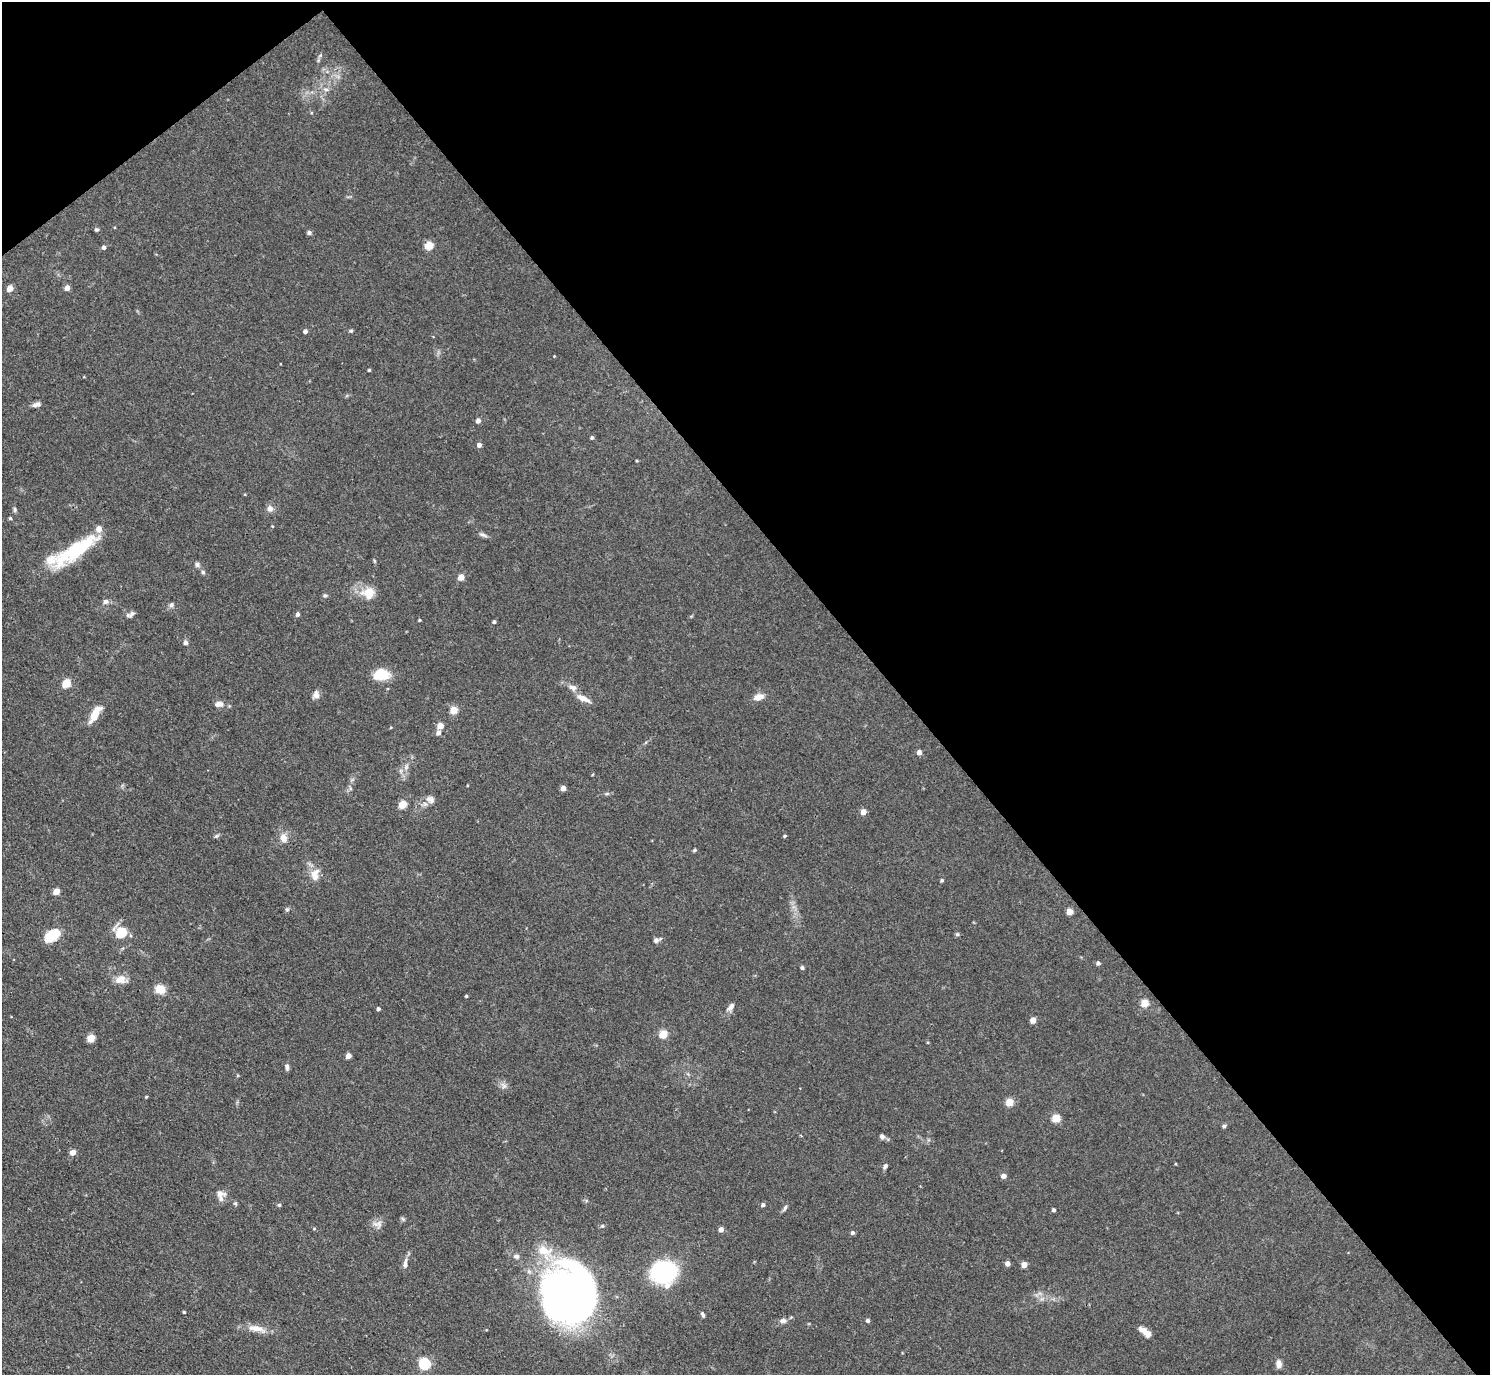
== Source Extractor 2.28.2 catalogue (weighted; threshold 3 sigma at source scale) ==
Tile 3 of 4 x 4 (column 3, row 1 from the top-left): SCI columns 2977-4464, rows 4419-5791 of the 5953 x 5949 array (HDU 1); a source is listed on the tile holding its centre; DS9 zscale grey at full resolution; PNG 1492 x 1377 px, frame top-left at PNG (2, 2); no overlay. Shown black and unused: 42% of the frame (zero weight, under 3 of 4 exposures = <1% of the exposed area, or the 3 px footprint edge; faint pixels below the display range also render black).
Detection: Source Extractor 2.28.2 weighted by HDU 2 'WHT'; one run over the whole footprint, this tile lists its part. Background 0.0829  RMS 0.0055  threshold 0.0246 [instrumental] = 3 sigma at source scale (4.5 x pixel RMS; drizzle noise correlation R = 1.50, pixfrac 1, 0.05/0.05 arcsec/px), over >= 5 px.
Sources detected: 119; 4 inside a brighter listed object's ellipse — not listed separately; the other 115 listed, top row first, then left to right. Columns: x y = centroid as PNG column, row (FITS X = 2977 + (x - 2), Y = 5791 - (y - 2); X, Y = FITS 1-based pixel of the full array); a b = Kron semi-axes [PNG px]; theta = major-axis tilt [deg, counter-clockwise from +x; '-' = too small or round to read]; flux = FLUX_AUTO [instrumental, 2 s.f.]
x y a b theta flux
326 89 7 5 -20 1.7
96 230 6 5 - 0.87
309 232 6 5 - 1.2
429 245 5 5 - 18
104 247 4 4 - 1.8
10 288 5 4 - 7
67 288 4 4 - 3.9
305 331 4 4 - 1.8
351 331 5 4 - 0.7
369 370 3 3 - 0.67
36 404 10 5 16 2.3
478 421 5 4 - 2.5
592 438 4 3 - 1
479 445 5 4 - 2.6
637 461 4 3 - 0.49
270 509 8 7 - 2.7
15 510 6 5 - 0.99
10 518 4 4 - 0.77
483 535 12 5 -24 1.6
74 551 60 15 34 38
197 564 7 5 -89 1.3
203 572 5 5 - 0.91
461 577 5 4 - 7.1
368 593 17 15 7 9.1
325 595 6 5 - 0.96
105 601 7 6 - 1.8
171 605 6 5 - 1.4
130 614 11 6 28 1.9
297 614 4 4 - 1.9
419 620 3 3 - 0.65
494 622 4 3 - 1.2
186 642 5 4 - 1.9
381 674 15 11 9 15
66 683 5 5 - 21
573 688 11 7 -31 2.8
316 695 9 8 - 2.7
759 697 12 8 19 4.1
583 698 17 7 -25 5
219 704 10 7 1 3.1
454 710 5 5 - 13
96 711 17 10 60 6.1
440 726 5 4 - 7.3
391 727 4 3 - 0.49
438 733 5 5 - 2.3
919 752 4 4 - 3.1
406 767 8 6 77 1.9
350 788 6 4 -72 0.84
563 788 4 4 - 3.7
430 800 13 8 -31 3
403 804 5 5 - 17
863 812 4 4 - 5.8
216 836 7 4 31 0.87
785 836 4 3 - 0.75
283 838 11 9 -67 4.2
694 850 5 4 - 0.7
315 874 17 11 80 5.8
942 880 4 4 - 0.94
56 891 5 4 - 7.4
287 909 6 5 - 0.87
1070 912 4 4 - 9.1
121 932 5 5 - 39
957 934 6 5 - 0.83
52 935 15 9 36 18
657 940 10 6 17 1.9
1098 963 4 4 - 1.3
802 968 4 4 - 1.1
120 979 14 9 18 5.2
160 989 10 9 - 6.8
466 996 3 3 - 0.68
1145 1003 5 5 - 15
731 1007 12 6 50 2.4
378 1009 4 4 - 1.3
1033 1020 4 4 - 6.3
663 1034 5 5 - 18
91 1038 5 4 - 15
348 1056 4 4 - 4.6
287 1067 7 5 -81 1.7
238 1076 5 3 - 0.53
504 1086 8 7 - 2
146 1097 4 3 - 0.49
1009 1102 5 5 - 16
1056 1118 5 5 - 19
1224 1126 6 5 - 0.85
882 1136 6 6 - 1.6
73 1152 5 4 - 5.4
885 1166 7 4 52 1.3
1003 1176 4 4 - 3.3
220 1194 13 9 -5 3.7
235 1203 6 4 -43 0.81
279 1205 5 5 - 0.69
763 1205 4 4 - 1.5
785 1208 9 4 60 1.2
1054 1210 3 3 - 1.3
403 1219 7 4 -45 0.83
379 1224 13 8 79 2.9
602 1226 6 4 14 0.98
314 1229 5 3 - 0.58
721 1230 4 4 - 3.1
852 1233 4 4 - 1.4
544 1251 25 16 -41 14
516 1256 8 6 -10 1.6
405 1263 15 6 81 2.8
1007 1263 4 4 - 3.2
1024 1265 4 4 - 6.8
664 1272 14 12 10 110
667 1286 8 6 59 3.2
568 1296 48 41 -76 380
184 1312 3 3 - 0.65
703 1314 8 4 -68 1.1
783 1321 11 7 7 2.4
868 1321 4 4 - 1.5
256 1328 23 8 -12 6.9
1145 1332 15 6 -39 4.4
424 1364 5 5 - 57
1279 1364 9 6 -80 3